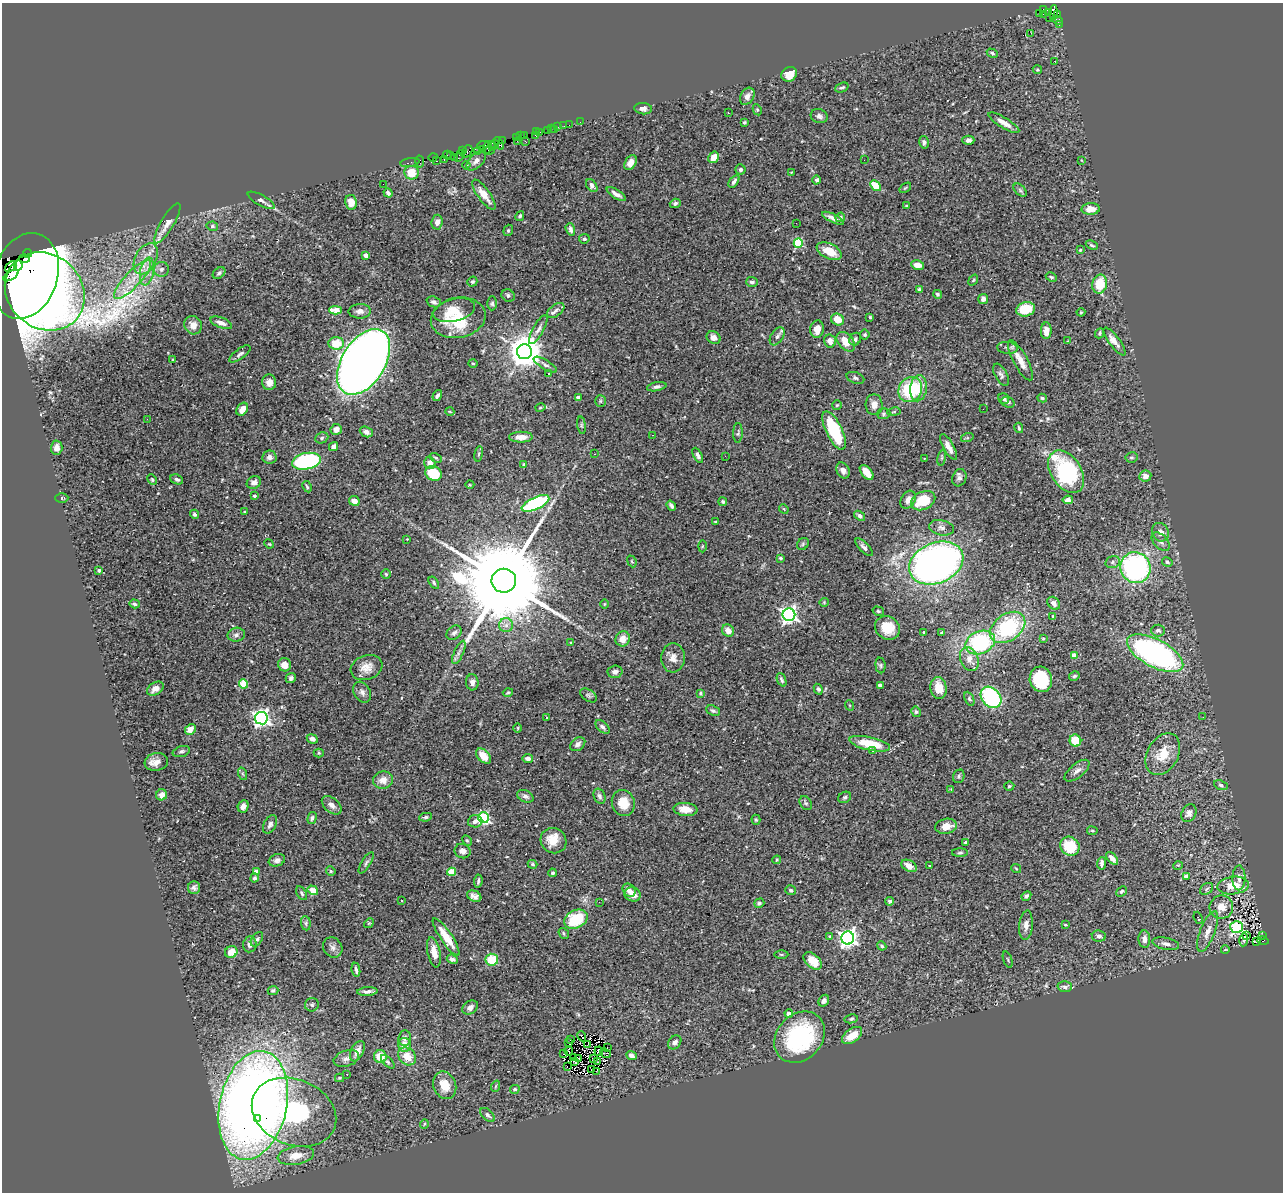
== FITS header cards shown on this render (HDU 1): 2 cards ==
NAXIS1  =                 1281
NAXIS2  =                 1190

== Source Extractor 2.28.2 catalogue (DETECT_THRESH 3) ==
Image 1281 x 1190 px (HDU 1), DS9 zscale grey, 1 PNG px = 1 image px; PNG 1285 x 1194 px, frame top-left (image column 1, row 1190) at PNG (2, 3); each listed source drawn as its Kron ellipse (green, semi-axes under 4 px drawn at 4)
Background 0.7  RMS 0.031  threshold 0.0928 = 3 sigma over >= 5 px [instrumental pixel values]
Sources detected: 457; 3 with non-positive FLUX_AUTO (blend fragments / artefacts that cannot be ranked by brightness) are neither listed nor drawn; the other 454 listed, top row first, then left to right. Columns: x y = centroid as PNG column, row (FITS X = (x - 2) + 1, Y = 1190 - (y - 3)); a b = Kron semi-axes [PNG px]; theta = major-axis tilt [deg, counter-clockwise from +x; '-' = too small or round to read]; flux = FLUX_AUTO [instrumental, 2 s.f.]
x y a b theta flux
1043 9 3 2 - 17
1049 12 3 3 - 120
1054 12 7 3 88 330
1039 13 2 2 - 2.6
1043 14 2 2 - 7.6
1058 15 4 2 - 69
1049 17 3 3 - 24
1058 20 5 4 - 66
1059 24 4 3 - 50
1031 33 2 2 - 1.8
992 53 6 4 -29 4
1055 61 2 2 - 1
1037 70 5 4 - 2.5
789 74 8 7 - 24
842 87 7 4 21 3.8
747 96 9 6 60 10
643 109 9 5 -6 7.6
757 110 6 4 -62 2.6
728 113 3 3 - 2
819 116 8 7 - 7
580 122 2 2 - 5.1
744 122 3 3 - 2.9
1004 123 17 5 -31 17
569 125 2 2 - 11
564 126 2 2 - 4.4
558 127 2 2 - 17
551 129 2 2 - 5.3
547 130 2 2 - 6.9
555 130 3 2 - 6.5
536 132 3 2 - 24
540 132 3 2 - 31
524 135 3 2 - 22
535 135 3 2 - 11
520 136 3 2 - 8.4
516 137 3 2 - 28
968 140 6 4 0 6.8
502 141 2 2 - 11
517 141 3 2 - 1.6
526 142 3 2 - 44
924 142 6 5 - 4.8
495 144 4 2 - 33
499 144 7 3 -59 50
483 145 5 3 - 110
492 146 4 3 - 51
487 147 7 2 74 74
483 149 4 3 - 25
489 150 5 3 - 110
462 151 4 2 - 25
477 151 3 2 - 16
467 152 7 5 57 110
447 155 4 2 - 40
451 155 2 2 - 5.8
459 156 6 3 53 37
433 157 4 3 - 21
454 157 2 2 - 32
714 157 6 5 - 26
444 159 3 3 - 57
864 160 2 2 - 0.86
1081 160 3 2 - 1.2
420 161 6 3 -80 29
437 161 3 2 - 24
476 161 12 6 46 11
410 163 10 3 10 43
630 163 8 5 57 13
466 165 4 4 - 2.2
741 169 5 5 - 4.7
791 172 3 2 - 1.4
412 173 7 7 - 40
817 180 4 4 - 4.6
734 181 7 3 53 5.1
383 184 2 2 - 0.96
592 186 7 4 -56 6.8
875 186 6 4 -47 49
905 188 6 3 36 2.3
1020 190 8 4 -46 4.3
388 193 5 4 - 4.6
616 194 11 4 -33 11
484 195 18 6 -54 24
261 200 15 5 -29 7.7
351 202 7 6 - 25
675 203 5 4 - 5.6
906 206 3 3 - 2.4
1091 209 9 6 2 24
520 216 5 3 - 3.8
840 217 5 4 - 5.1
833 218 12 4 -25 11
437 222 7 5 83 11
167 223 23 6 59 15
796 223 2 2 - 1.9
212 226 6 4 -14 3.4
570 229 6 4 -71 8.6
508 230 6 4 70 2.9
584 239 5 4 - 4.5
798 243 5 4 - 130
1092 245 6 3 -24 2.8
1080 250 3 3 - 1.8
829 251 13 7 -26 35
28 253 4 3 - 240
366 255 4 4 - 17
24 259 6 3 6 230
146 259 16 10 63 32
18 265 5 3 - 900
918 265 6 4 -10 19
11 267 7 2 37 1000
161 269 7 7 - 6.7
147 272 14 7 80 20
219 273 7 5 38 4.5
11 275 8 4 33 1700
26 276 44 32 71 9600
1051 277 6 4 -26 2.7
132 280 25 8 46 44
973 280 6 3 53 2.2
472 282 5 4 - 3.9
752 282 6 5 - 5.9
1100 284 9 7 78 48
919 289 4 4 - 2.6
45 291 42 36 -41 4000
937 294 4 4 - 3.5
508 295 7 6 - 5.1
983 299 5 5 - 8.8
434 302 7 5 -20 6.2
492 303 7 4 89 3.9
1026 309 9 7 14 61
336 310 6 4 -3 41
454 310 21 11 14 30
556 310 10 5 37 7.5
360 311 11 7 1 10
1081 312 4 4 - 2
870 317 3 3 - 2
458 318 27 20 11 86
838 319 7 5 -25 27
221 323 11 5 -21 13
193 325 9 8 - 17
817 329 9 6 82 19
538 330 16 5 61 11
1046 331 8 5 87 19
1100 333 5 4 - 3.5
865 335 5 5 - 3.2
777 336 10 6 55 8.1
714 338 7 6 - 14
855 339 6 5 - 4.8
830 341 6 6 - 13
1067 341 4 2 - 1.4
846 342 11 7 -49 31
1115 342 16 5 -53 13
336 343 8 6 -3 46
1007 348 10 6 -6 7
524 352 7 7 - 4800
240 354 12 5 37 6.2
173 359 3 2 - 1.8
1020 360 22 7 -61 23
364 362 36 21 58 3300
473 363 4 3 - 2
545 365 13 4 -31 6.7
548 374 3 2 - 2.3
1001 375 12 6 -62 6.8
855 378 9 5 -19 5.2
269 382 8 7 - 12
657 387 10 4 11 5.1
918 388 13 8 84 31
910 389 13 11 58 120
437 396 6 4 55 5.9
578 397 4 3 - 9.7
1004 398 6 5 - 6.7
1042 398 5 4 - 3.6
600 401 6 5 - 3.2
1008 402 7 5 -18 4
837 405 5 5 - 2.8
874 405 10 8 -86 14
540 408 5 3 - 2.5
242 409 7 5 55 17
983 409 3 2 - 1.8
450 412 4 3 - 1.7
894 412 7 3 9 2.5
884 414 7 5 2 4
147 419 2 2 - 19
582 425 9 4 -82 3.5
1019 428 5 3 - 3.1
336 429 5 5 - 14
834 430 21 8 -64 140
366 432 7 5 -23 8.4
738 433 10 4 89 4.2
652 435 2 2 - 1.2
521 437 12 5 1 18
322 438 7 5 25 3.9
967 438 6 4 18 3
334 447 5 4 - 9.6
948 447 14 5 -60 15
57 448 7 6 - 13
479 454 8 4 81 3.3
595 454 3 2 - 1.2
698 455 8 4 -62 5.3
725 456 3 2 - 3.4
269 457 7 6 - 9.6
1131 457 6 5 - 3.6
436 458 6 4 -29 3.2
924 458 2 2 - 1.3
942 458 8 4 81 3.6
306 461 15 8 11 240
430 463 6 5 - 15
524 464 4 3 - 1.6
843 470 8 6 -62 9.9
867 472 9 5 -51 26
1066 472 23 15 -57 220
433 473 8 7 - 59
1145 476 6 5 - 10
959 478 9 7 71 6.9
177 479 6 4 -22 4.7
152 480 6 3 -63 2.5
254 482 7 6 - 11
470 485 4 3 - 1.7
307 487 6 4 -63 2.9
254 496 4 3 - 4.7
62 498 6 5 - 3.4
908 500 9 7 60 14
1068 500 5 4 - 10
354 501 5 4 - 15
923 501 13 9 26 69
723 502 4 4 - 3.2
535 503 15 6 25 220
671 506 5 3 - 5.1
784 509 5 4 - 1.9
245 512 4 3 - 1.8
194 514 5 4 - 4.5
860 516 6 4 -36 6.2
715 522 3 3 - 1.9
941 528 13 7 -12 11
1160 532 9 8 - 14
407 539 2 2 - 1.3
1161 542 11 6 -46 7.9
269 544 5 4 - 2.3
803 544 6 5 - 3.5
702 546 6 4 88 2.2
864 547 11 4 -46 6.6
780 558 4 3 - 5.2
632 561 6 4 -68 2.8
1113 562 7 5 16 5.7
1167 562 5 4 - 4
936 563 28 20 23 1100
1136 568 15 15 - 400
99 570 4 4 - 4.2
386 574 5 5 - 3.2
504 581 12 12 - 68000
434 583 7 4 -56 3.9
824 602 4 4 - 2.2
1054 603 7 5 -47 10
135 604 5 4 - 3.5
604 604 5 3 - 1.7
878 611 6 4 -15 3.3
789 615 6 6 - 760
1053 616 3 3 - 1.8
506 625 7 7 - 9
1008 627 19 13 36 190
887 628 13 11 -35 39
1158 630 7 6 - 5.5
728 631 6 5 - 16
924 632 3 3 - 2.8
454 633 8 6 40 7.1
942 633 4 3 - 5
236 635 8 7 - 6.7
623 639 8 7 - 21
1043 639 3 2 - 2.1
980 642 15 11 24 200
571 643 3 3 - 1.9
459 652 12 4 66 8.3
1155 653 31 13 -28 580
1074 655 4 4 - 32
673 658 15 11 86 16
969 659 13 8 -66 19
285 665 7 6 - 18
880 665 8 5 -84 3.5
366 667 16 12 19 22
615 672 7 6 - 8.8
1074 676 5 4 - 3.7
291 678 5 5 - 5.3
1041 679 13 11 -75 160
782 680 7 4 -68 4.5
472 682 8 6 -86 8.7
244 684 4 4 - 60
880 686 4 3 - 5.7
938 688 11 8 -80 34
155 689 9 6 33 16
818 689 5 4 - 4.1
362 692 11 8 -60 9.1
508 692 5 3 - 2.1
700 693 4 3 - 2.9
588 695 9 5 -35 4.8
991 697 12 9 -48 220
969 699 7 4 -64 3.6
849 705 5 3 - 1.9
713 711 7 5 -23 4.7
916 712 5 4 - 3.5
546 717 3 3 - 27
1203 717 3 2 - 2.2
261 718 6 6 - 870
603 727 8 5 -41 6.8
518 728 5 3 - 1.9
190 729 6 5 - 13
312 739 6 4 -25 8.4
1075 741 6 6 - 47
578 744 8 6 37 7
870 744 21 6 -12 65
872 750 3 2 - 3.4
181 751 9 5 17 5.1
319 753 5 4 - 2.9
1163 754 22 15 61 50
484 756 9 6 -45 32
528 759 5 4 - 8.7
156 762 12 9 9 14
1077 771 15 6 39 10
243 774 6 4 -70 3.3
959 776 7 5 69 4.2
383 780 10 8 12 18
1221 785 7 4 -23 4.3
1009 786 5 4 - 2.8
951 789 4 4 - 1.5
162 795 5 5 - 13
525 796 9 5 -25 6.6
599 796 8 5 -66 5.9
845 797 7 5 29 3.7
623 803 13 11 -69 31
806 803 7 5 -58 4.4
332 805 11 7 -41 11
243 806 6 5 - 8.7
685 809 12 6 -5 26
1189 813 9 7 61 11
425 817 6 4 8 3.8
312 818 6 3 75 3.7
483 818 5 5 - 270
756 820 5 4 - 2.5
475 821 7 6 - 9.4
270 824 10 6 61 6.8
946 826 11 7 10 21
1092 831 5 3 - 2.3
467 840 6 4 -61 2.6
554 841 13 12 - 31
966 842 3 3 - 4.5
1070 846 10 9 - 76
462 851 8 7 - 13
960 853 8 4 1 3.5
1112 858 7 4 -47 11
277 860 8 6 20 9.3
777 860 4 3 - 2.8
366 863 12 4 58 5.1
1101 863 6 3 85 6.4
533 864 5 4 - 2.7
1178 865 5 3 - 1.8
909 866 8 5 -27 21
929 866 3 2 - 1.5
1016 868 5 3 - 1.9
256 871 4 4 - 15
331 871 5 4 - 2.6
452 872 4 4 - 62
552 873 4 4 - 4.5
1186 876 4 3 - 14
254 878 4 4 - 4.4
1239 878 12 6 89 11
478 881 7 3 83 3.8
1233 885 16 8 6 41
194 888 6 6 - 5.9
1207 889 7 5 38 4.3
313 890 5 4 - 30
629 890 7 6 - 11
791 890 5 5 - 4.3
1121 891 6 4 44 3.6
302 893 7 4 -60 4.4
633 894 8 7 - 16
474 896 7 5 -23 8.4
1026 896 5 4 - 5
401 901 2 2 - 1.7
890 901 4 4 - 6.3
599 902 2 2 - 3
759 903 5 4 - 3.7
1221 907 12 11 - 23
1198 918 6 3 -67 3.1
576 919 12 9 27 100
306 923 7 5 -83 4.3
369 923 5 4 - 2.6
1026 925 15 7 85 13
1065 925 3 3 - 1.9
1236 927 6 6 - 240
1208 931 22 7 69 21
564 933 6 5 - 3.4
1262 935 3 2 - 44
830 936 4 4 - 3
1099 936 7 5 -10 7.4
1247 936 3 2 - 4.7
446 937 22 6 -56 39
848 938 6 6 - 990
257 939 8 5 55 5
1144 939 9 6 -87 11
1244 940 7 3 82 1.7
1263 941 5 4 - 480
1257 942 3 2 - 27
250 944 8 6 84 7.7
1166 944 13 6 -12 11
882 946 5 3 - 3.2
333 947 10 9 - 9.4
1225 950 4 2 - 1.4
231 952 6 5 - 24
434 952 15 6 -78 21
781 954 7 3 0 2.3
452 959 5 4 - 7.5
1008 959 8 2 -69 2.2
492 960 6 6 - 62
813 961 10 6 -41 28
356 970 7 2 -81 5.2
1065 987 7 5 3 7.8
273 990 5 4 - 4.4
367 991 10 4 3 7.2
824 1001 6 5 - 7.1
312 1005 7 6 - 4.6
470 1007 8 6 32 8.6
789 1013 4 3 - 18
851 1019 6 4 11 3.5
852 1035 11 6 36 33
582 1036 5 2 - 2
800 1037 28 22 47 220
405 1038 8 6 86 5.9
570 1040 3 2 - 2.3
675 1042 7 6 - 8.9
568 1043 3 2 - 1.3
588 1044 3 2 - 1.5
404 1045 7 6 - 25
607 1048 2 2 - 1.6
357 1051 11 6 64 14
569 1051 4 2 - 1.7
599 1051 5 2 - 1.6
605 1053 6 3 -40 0.39
564 1054 4 2 - 2.1
631 1055 5 4 - 7.7
407 1056 10 8 -43 31
380 1057 6 6 - 39
573 1057 3 2 - 1.3
346 1058 13 8 18 11
579 1058 2 2 - 1.8
593 1059 2 2 - 1.4
388 1062 8 4 -44 4
575 1062 3 2 - 0.79
597 1062 2 2 - 2.2
567 1066 2 2 - 2400
592 1070 4 2 - 3.1
596 1071 2 2 - 1.9
347 1074 3 2 - 4.4
339 1078 4 4 - 2.1
445 1085 14 11 -67 35
496 1086 6 3 70 2
515 1089 5 4 - 3.7
253 1105 55 33 78 2400
294 1112 44 32 -23 510
488 1115 9 5 -43 5.3
258 1119 3 3 - 36
424 1124 5 3 - 2
296 1156 18 9 10 26
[3 non-positive-flux detections neither listed nor drawn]